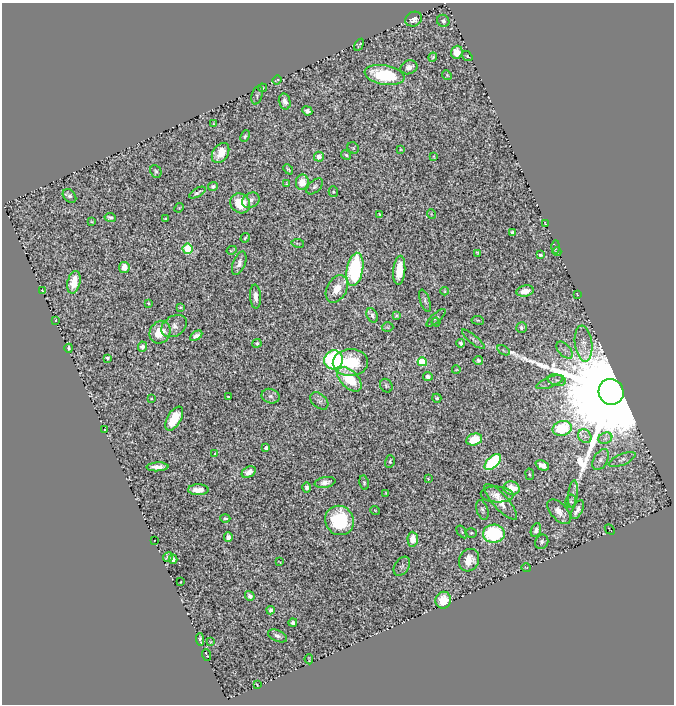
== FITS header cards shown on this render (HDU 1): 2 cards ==
NAXIS1  =                  672
NAXIS2  =                  702

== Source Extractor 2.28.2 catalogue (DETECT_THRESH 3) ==
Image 672 x 702 px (HDU 1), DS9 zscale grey, 1 PNG px = 1 image px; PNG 676 x 706 px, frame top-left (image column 1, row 702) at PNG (2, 3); each listed source drawn as its Kron ellipse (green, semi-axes under 4 px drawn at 4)
Background 0.805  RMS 0.02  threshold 0.0611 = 3 sigma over >= 5 px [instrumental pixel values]
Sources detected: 158; all 158 listed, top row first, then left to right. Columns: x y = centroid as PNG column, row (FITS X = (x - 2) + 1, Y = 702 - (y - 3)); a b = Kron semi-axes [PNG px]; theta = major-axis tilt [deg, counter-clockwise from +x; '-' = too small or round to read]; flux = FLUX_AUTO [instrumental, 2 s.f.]
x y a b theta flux
414 19 9 7 24 9.4
443 21 6 6 - 4.4
359 45 6 2 60 1
457 52 6 6 - 22
467 56 6 3 -37 1.3
433 57 4 4 - 2.3
409 67 9 6 23 8.7
385 75 20 9 -10 83
447 75 5 4 - 1.9
277 80 5 2 - 1.4
262 88 4 3 - 1.6
257 95 9 5 73 2.8
285 102 8 5 -76 6.4
307 111 5 4 - 4.4
214 124 4 2 - 1.2
245 136 6 4 64 2.5
353 148 6 5 - 1.8
401 149 4 2 - 1.1
220 153 11 7 56 21
346 155 5 3 - 2.1
434 156 4 2 - 1.2
319 157 5 5 - 15
288 169 6 2 -47 2.1
156 171 6 5 - 3.1
302 182 7 6 - 23
286 184 3 2 - 1.3
315 186 10 6 43 4.1
213 187 5 4 - 3.6
333 192 5 4 - 1.9
197 193 9 3 30 3.2
69 196 8 5 -48 4.8
251 200 9 7 31 7.8
240 203 11 9 -45 39
179 208 5 4 - 1.4
380 214 3 3 - 1.5
431 214 5 3 - 1.1
110 217 5 3 - 3.3
166 219 3 3 - 2
92 222 4 2 - 1.3
545 223 3 2 - 0.97
512 232 4 3 - 3.1
245 238 5 2 - 2
298 243 6 3 -10 1.4
556 247 6 3 88 1.3
187 249 5 5 - 74
232 250 5 2 - 1.6
557 252 4 3 - 2.2
477 253 4 3 - 1.7
540 255 4 3 - 2.2
239 263 12 6 69 7.3
124 267 5 5 - 13
355 269 17 8 79 200
399 270 14 6 85 30
74 282 11 6 77 23
337 289 14 10 61 23
42 291 3 2 - 1.2
445 291 4 3 - 1.2
525 291 9 5 9 13
577 294 3 2 - 0.82
255 297 12 5 -86 9.4
425 301 11 5 -72 3.5
148 303 3 3 - 1.6
180 307 3 2 - 1.3
372 315 7 5 -62 4.1
396 316 3 3 - 1.9
436 318 12 4 42 3.3
55 320 4 3 - 1.7
478 320 6 3 -8 1.4
436 322 4 3 - 0.91
174 326 14 10 32 8.6
387 327 6 4 -1 1.8
521 327 5 5 - 3.3
160 332 12 10 58 30
196 336 7 4 32 6.8
473 339 14 3 -40 2.4
257 343 5 4 - 2.6
461 343 4 3 - 3.2
583 343 18 8 -83 10
142 347 5 4 - 4.7
69 348 4 3 - 2.3
503 350 7 4 -32 2.2
564 350 10 6 -48 5
107 358 4 3 - 2.4
334 360 9 9 - 230
478 361 4 4 - 3.1
422 362 4 4 - 69
350 363 17 13 3 61
456 370 4 3 - 1.1
428 376 5 4 - 4.1
349 379 15 8 -45 59
557 380 9 5 -14 4.9
550 382 15 5 19 5.4
386 386 7 6 - 2.7
611 392 13 12 - 91000
271 396 9 7 -21 5
228 397 3 3 - 1.6
437 398 4 4 - 2.2
151 399 4 3 - 1.1
319 401 10 7 -42 4.6
174 419 13 6 60 44
562 428 10 7 13 92
105 430 3 3 - 1.3
585 436 7 6 - 4
605 438 7 5 23 3.2
474 439 8 6 14 41
266 448 4 3 - 6.6
215 453 4 3 - 0.69
622 459 14 5 24 5.1
601 460 11 7 60 6.2
390 461 6 5 - 2.9
493 462 10 5 44 150
542 465 7 4 -24 13
158 467 11 4 2 11
249 472 7 5 28 10
530 474 5 3 - 1.5
428 479 2 2 - 1
325 482 10 5 10 7.4
364 483 7 4 -81 2.5
307 487 5 4 - 4.8
511 488 8 6 -8 20
198 490 10 5 0 14
386 493 4 2 - 1.5
497 494 16 8 -2 8.8
573 494 14 5 84 4.5
571 501 7 5 82 2.3
501 502 23 7 -48 18
375 510 5 3 - 0.91
482 510 10 5 -72 3.8
577 510 10 5 63 8.8
559 512 15 8 -47 12
225 518 5 3 - 2.1
340 520 15 14 - 98
610 529 6 2 -47 1.2
536 530 7 5 68 6.2
462 532 7 4 -55 1.7
471 533 5 4 - 2.2
494 534 11 9 3 130
228 537 4 4 - 5.7
413 539 7 5 -88 18
154 541 2 2 - 0.9
542 542 7 6 - 3.8
168 557 5 4 - 3.5
173 559 4 4 - 4.9
469 560 12 9 63 20
279 562 3 2 - 0.88
402 566 10 7 56 3.2
526 567 5 3 - 1.3
181 582 3 2 - 0.99
250 596 5 4 - 4.9
443 600 8 8 - 23
271 610 4 3 - 4.2
293 622 4 4 - 3.9
277 636 10 5 -24 5.3
200 639 6 3 -84 3.5
210 642 3 2 - 1.1
206 655 6 2 -71 1.1
309 659 5 2 - 1.3
257 685 3 2 - 1.1